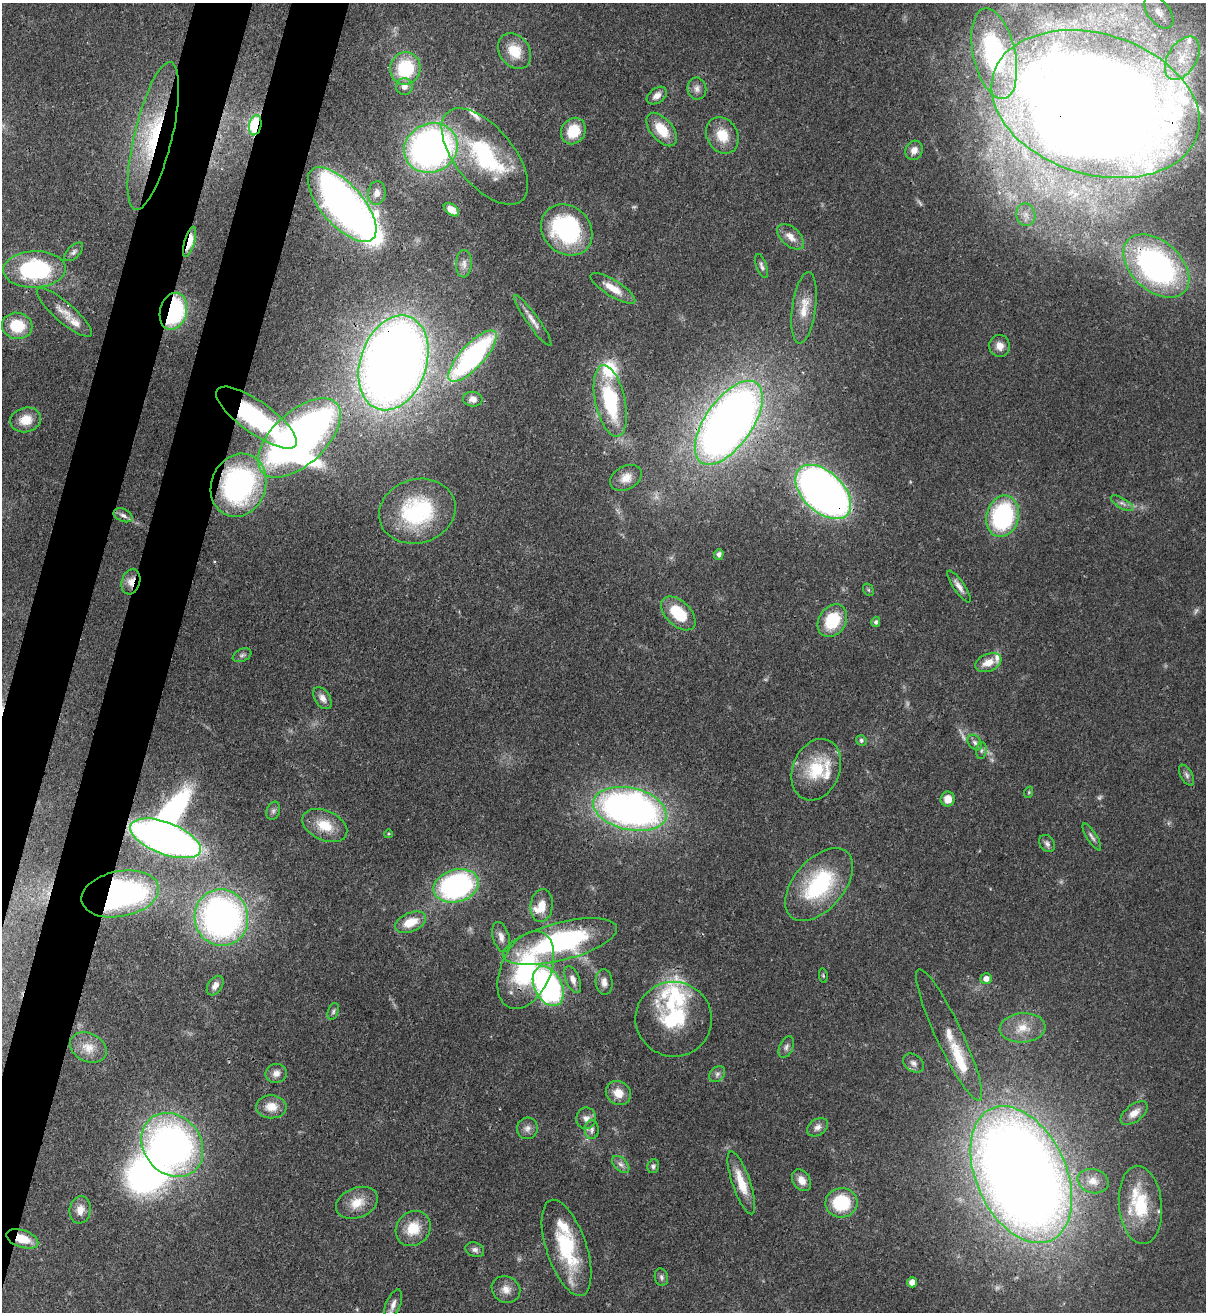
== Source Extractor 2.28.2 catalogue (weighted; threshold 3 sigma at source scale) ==
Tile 7 of 4 x 4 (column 3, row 2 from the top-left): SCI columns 2753-3956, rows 2652-3961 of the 5378 x 5302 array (HDU 1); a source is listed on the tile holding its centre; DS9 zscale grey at full resolution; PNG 1208 x 1314 px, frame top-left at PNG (2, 3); each listed source drawn as its Kron ellipse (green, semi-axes under 4 px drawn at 4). Shown black and unused: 7% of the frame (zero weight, under 3 of 4 exposures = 7% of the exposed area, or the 3 px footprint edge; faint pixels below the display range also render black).
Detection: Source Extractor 2.28.2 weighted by HDU 2 'WHT'; one run over the whole footprint, this tile lists its part. Background 0.0932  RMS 0.0041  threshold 0.0185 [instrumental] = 3 sigma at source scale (4.5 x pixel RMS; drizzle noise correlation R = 1.50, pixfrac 1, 0.05/0.05 arcsec/px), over >= 5 px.
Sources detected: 153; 7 too faint to see at this stretch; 4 inside a brighter object's white glare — neither listed nor drawn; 17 inside a brighter listed object's ellipse — not listed separately; the other 125 listed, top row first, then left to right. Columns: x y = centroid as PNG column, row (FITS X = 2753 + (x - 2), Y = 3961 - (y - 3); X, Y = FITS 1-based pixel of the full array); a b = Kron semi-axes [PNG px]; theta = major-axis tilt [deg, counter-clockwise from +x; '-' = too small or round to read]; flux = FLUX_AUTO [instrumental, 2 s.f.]
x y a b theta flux
1159 12 19 11 -52 5.2
514 51 19 15 -53 10
994 54 46 21 -77 54
1182 58 24 14 59 12
405 68 16 15 - 25
404 87 8 8 - 2.6
697 89 11 9 -82 2.4
657 96 11 7 35 2.8
1095 104 106 70 -17 1100
255 125 10 6 78 45
662 129 20 11 -50 11
573 131 14 12 58 12
722 135 19 15 -61 9.6
153 136 76 19 76 42
431 148 27 24 26 200
914 150 10 8 63 3.1
485 156 58 29 -50 50
377 193 12 9 82 3
342 204 46 20 -48 220
451 210 9 5 -37 4
1026 215 11 9 -79 3.4
567 230 28 23 -45 58
790 237 16 9 -41 4.3
189 242 16 5 73 10
74 252 12 6 44 1.3
464 264 14 8 88 2.5
762 266 12 5 -70 1.4
1156 266 38 24 -42 120
34 269 31 18 2 48
613 288 26 8 -32 6.9
804 308 36 11 82 8.8
173 311 19 13 75 50
64 312 35 10 -41 5.8
533 321 31 6 -55 3.8
17 326 15 13 -10 14
1000 346 11 10 - 3.6
472 356 33 12 47 86
393 363 49 33 71 630
473 399 9 7 -7 2.3
610 401 36 15 -78 38
256 418 48 16 -35 48
26 420 15 12 14 7.8
729 423 48 23 55 470
299 438 51 26 43 320
626 478 17 11 29 5
239 485 32 27 67 92
823 492 33 20 -43 280
1122 503 13 5 -31 1.7
417 511 39 32 16 43
123 515 10 6 -24 1.7
1003 516 21 16 75 60
719 554 5 5 - 1.5
131 582 13 9 74 4.5
959 586 19 5 -55 2.8
868 590 7 5 -60 0.62
678 613 21 12 -44 18
832 621 17 13 57 19
876 622 5 4 - 1
242 655 10 6 23 1.2
988 663 14 8 21 5.2
322 698 12 7 -57 2.7
861 740 5 5 - 0.94
975 743 9 6 -50 1.5
981 751 8 5 83 1.2
816 770 32 23 68 20
1187 775 11 6 -61 1.5
1029 792 6 3 72 0.5
948 799 7 7 - 4.9
630 809 37 21 -13 220
273 811 9 6 70 1.3
325 826 24 15 -25 11
388 834 4 3 - 0.39
1092 837 16 5 -58 1.5
165 838 37 16 -21 270
1047 843 9 7 -54 1.4
819 885 43 25 49 42
456 886 23 16 15 95
120 894 39 22 11 130
542 905 16 11 83 6.4
221 918 28 27 - 180
410 922 16 9 23 9.4
501 937 15 8 -74 3.1
560 942 59 19 14 88
526 970 41 25 66 52
823 976 7 3 -84 0.52
573 979 14 7 -67 3
986 979 6 5 - 3.1
604 982 13 8 -86 3
215 986 11 7 56 2.5
548 986 21 13 -63 99
333 1011 9 5 73 1
674 1019 38 37 - 33
1023 1028 23 14 5 8.4
949 1035 72 13 -65 11
88 1047 19 14 -28 5.9
786 1047 11 6 65 1.6
913 1063 11 8 -35 2
276 1073 10 9 - 2.8
717 1074 9 6 46 1.5
618 1093 13 11 -32 5.6
271 1107 15 11 -3 6.1
1134 1113 16 8 38 3.9
586 1118 11 10 - 2.8
818 1127 11 8 34 2.2
527 1128 11 10 - 2.4
592 1130 9 7 -88 1.8
172 1145 34 28 -50 170
621 1164 10 6 -44 2
653 1166 7 6 - 1.1
1021 1175 72 45 -65 820
801 1180 11 8 -58 3.8
1093 1181 16 12 -15 4.5
741 1183 33 9 -71 10
357 1203 22 15 22 8
841 1203 16 14 3 22
1140 1205 39 21 -85 24
80 1210 13 10 82 3.9
413 1228 18 16 49 10
22 1239 16 8 -19 8.2
567 1248 50 20 -71 32
475 1250 10 7 -22 1.6
661 1277 9 6 -79 1.2
912 1282 5 5 - 4.3
506 1289 15 13 -30 4.2
393 1304 15 7 68 2.8
Overlapping masked pixels (flux is a lower limit): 18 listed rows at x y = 1095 104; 255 125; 153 136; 189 242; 1156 266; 173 311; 393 363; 256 418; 729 423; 299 438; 239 485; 823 492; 131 582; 165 838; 120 894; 526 970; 172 1145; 22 1239
Isophote crosses this tile's border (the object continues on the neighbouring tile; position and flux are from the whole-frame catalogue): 1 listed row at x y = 393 1304